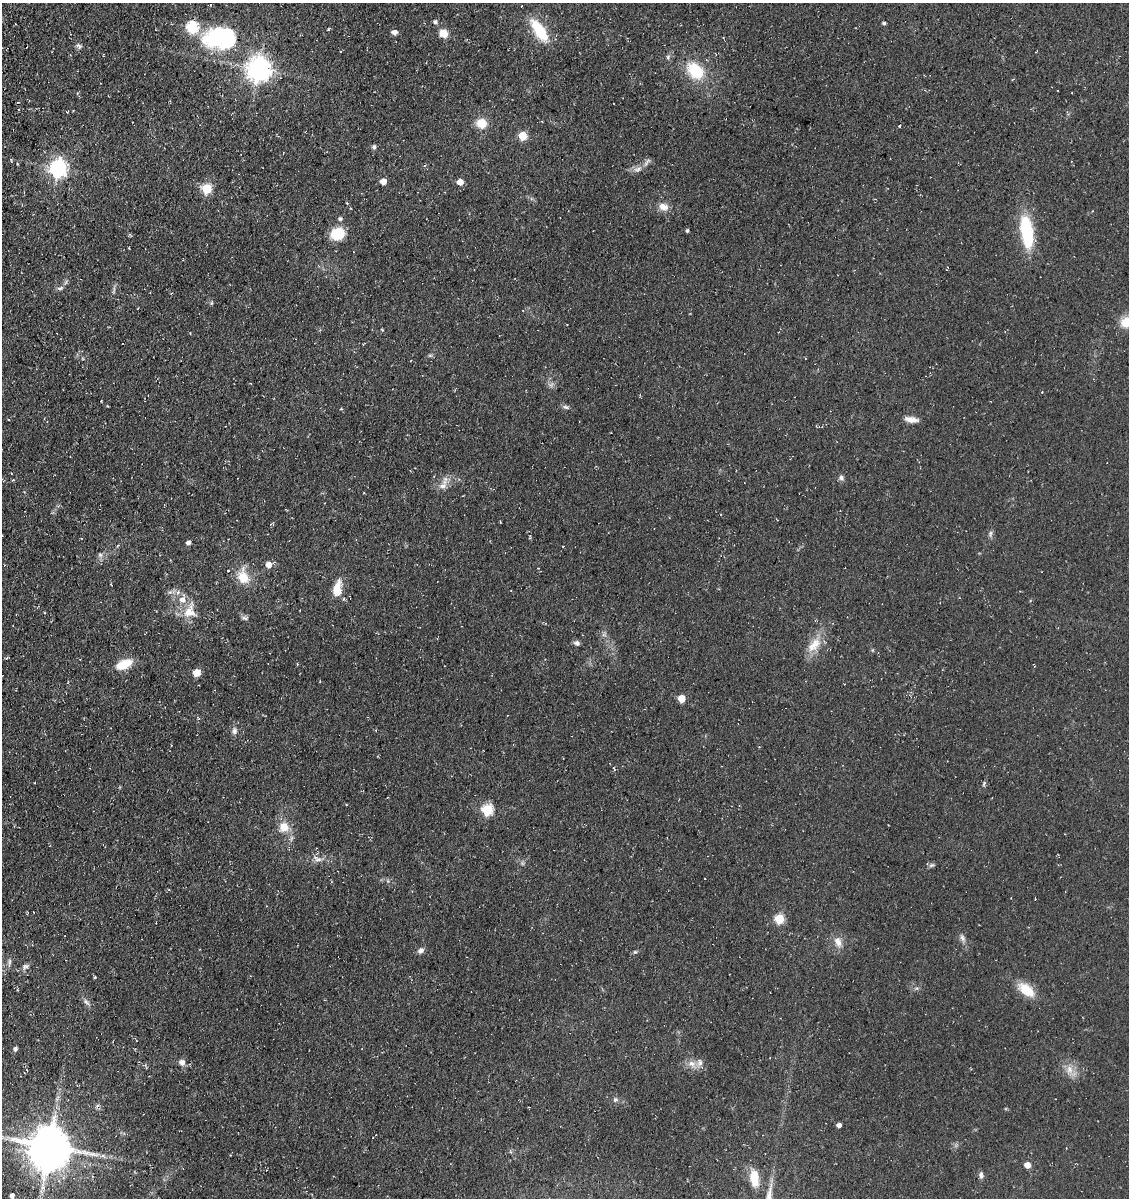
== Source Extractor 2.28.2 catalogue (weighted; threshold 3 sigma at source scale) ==
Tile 11 of 4 x 4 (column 3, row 3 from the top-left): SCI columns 2602-3728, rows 1346-2541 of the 5093 x 5080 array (HDU 1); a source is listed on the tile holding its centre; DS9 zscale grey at full resolution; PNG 1131 x 1200 px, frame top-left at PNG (2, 3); no overlay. Shown black and unused: <1% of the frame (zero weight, under 3 of 4 exposures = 11% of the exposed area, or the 3 px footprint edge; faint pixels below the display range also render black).
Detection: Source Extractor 2.28.2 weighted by HDU 2 'WHT'; one run over the whole footprint, this tile lists its part. Background 0.068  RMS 0.009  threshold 0.0407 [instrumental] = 3 sigma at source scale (4.5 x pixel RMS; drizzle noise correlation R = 1.50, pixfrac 1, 0.05/0.05 arcsec/px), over >= 5 px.
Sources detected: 100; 1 too faint to see at this stretch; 2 inside a brighter object's white glare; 1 cosmic-ray / hot-pixel residue — not listed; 3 inside a brighter listed object's ellipse — not listed separately; the other 93 listed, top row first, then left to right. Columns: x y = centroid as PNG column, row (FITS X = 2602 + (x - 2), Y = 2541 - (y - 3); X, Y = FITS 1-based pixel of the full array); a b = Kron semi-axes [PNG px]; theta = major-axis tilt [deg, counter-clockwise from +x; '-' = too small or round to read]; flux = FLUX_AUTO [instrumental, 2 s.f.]
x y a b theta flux
435 22 5 5 - 2.6
884 23 4 3 - 1.8
192 27 6 6 - 88
328 29 4 3 - 0.78
539 30 22 9 -56 41
394 32 6 5 - 3.9
443 33 9 8 - 9.2
225 36 47 33 10 80
79 46 8 6 -35 2.3
668 57 6 6 - 1.8
259 69 8 8 - 880
695 71 23 16 -44 34
481 123 10 9 - 15
899 126 3 3 - 0.77
522 136 5 5 - 30
374 147 6 5 - 2.2
283 153 3 2 - 0.58
647 162 15 5 51 2.9
17 164 4 3 - 0.75
58 168 8 7 - 290
638 169 14 6 16 4.3
383 181 5 5 - 9
460 182 5 5 - 9.5
207 189 6 5 - 51
347 203 4 3 - 0.85
663 207 12 9 -18 7.4
340 219 5 5 - 2.1
687 230 4 3 - 1.3
1027 232 35 13 -81 55
337 234 12 10 22 31
60 288 9 5 9 2.3
114 290 12 3 80 2.1
212 303 6 3 70 1
1126 322 13 11 28 16
382 330 4 4 - 0.78
190 333 3 3 - 0.56
430 355 7 4 0 1.4
551 385 7 6 - 2.7
101 401 2 2 - 0.59
566 407 9 5 -15 2.3
8 419 4 3 - 0.61
911 419 17 7 -8 6.8
841 478 8 7 - 2.4
13 480 4 3 - 1.1
443 486 12 8 29 6.5
990 533 8 6 87 2.3
188 542 6 5 - 2.4
563 546 3 2 - 0.61
100 555 7 5 42 2.3
269 565 6 5 - 7.8
228 570 3 3 - 0.96
243 577 19 13 -77 19
337 588 23 11 80 16
190 611 22 17 76 16
245 618 10 5 -7 2.2
604 634 7 6 - 2.3
577 643 8 6 -13 2.8
814 645 25 13 49 16
7 658 6 3 44 0.93
124 664 18 9 23 20
197 673 5 5 - 18
682 698 5 5 - 17
376 730 4 2 - 0.75
234 731 10 7 84 3.7
614 768 5 3 - 0.78
984 783 9 4 64 1.5
487 810 6 6 - 74
284 827 7 7 - 18
317 859 15 6 -23 5.1
931 865 8 5 26 2
779 919 5 5 - 46
962 938 12 6 -63 3.4
838 942 16 10 -73 7.9
421 950 8 6 35 3.6
635 952 6 5 - 1.4
9 962 12 4 84 2.3
25 967 11 7 26 3.2
94 977 5 3 - 1
1026 990 21 11 -37 20
87 1002 14 5 -45 3.3
15 1049 4 4 - 2.9
182 1062 9 8 - 4.6
692 1064 15 9 -42 6.8
1069 1070 14 9 -83 8.2
615 1100 8 7 - 2.5
529 1107 3 2 - 0.59
839 1125 4 4 - 3.9
49 1146 13 10 -5 2700
103 1156 9 5 -33 2.6
1027 1165 5 5 - 7.9
981 1175 8 6 -85 2.9
754 1176 17 12 -83 13
12 1196 6 4 -85 4.3
Isophote crosses this tile's border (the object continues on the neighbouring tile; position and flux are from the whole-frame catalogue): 2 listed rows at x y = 1126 322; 12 1196